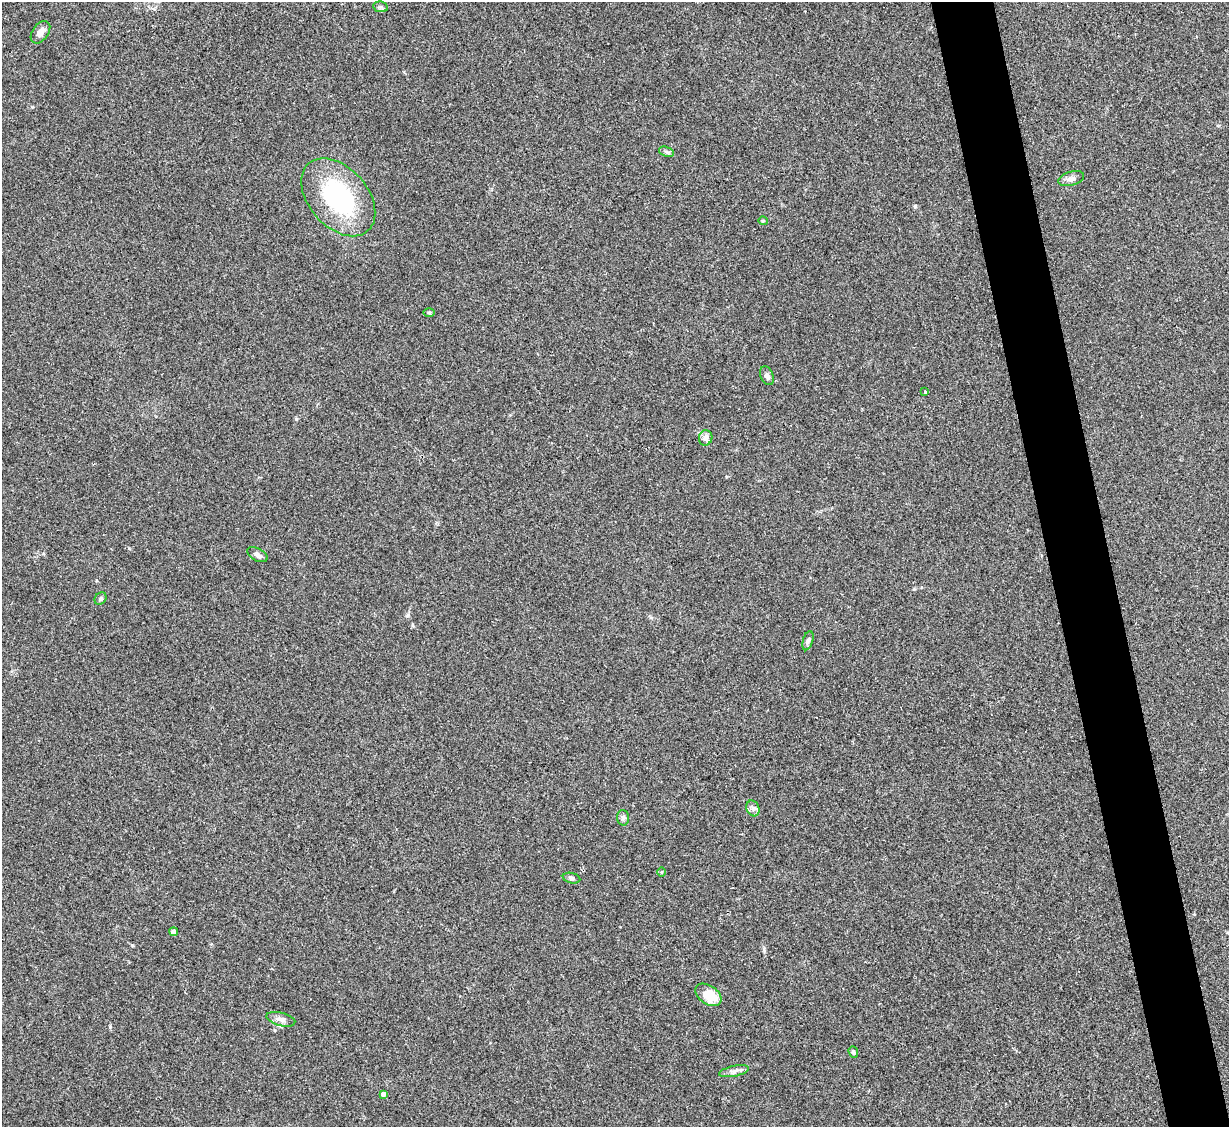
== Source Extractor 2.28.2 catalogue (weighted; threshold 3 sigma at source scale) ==
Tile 6 of 4 x 4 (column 2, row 2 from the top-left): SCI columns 1228-2454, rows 2502-3626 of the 4909 x 4890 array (HDU 1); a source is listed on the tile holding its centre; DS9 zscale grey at full resolution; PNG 1231 x 1129 px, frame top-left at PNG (2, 2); each listed source drawn as its Kron ellipse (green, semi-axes under 4 px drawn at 4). Shown black and unused: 5% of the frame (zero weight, under 2 of 3 exposures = <1% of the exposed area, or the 3 px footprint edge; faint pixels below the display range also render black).
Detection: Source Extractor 2.28.2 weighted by HDU 2 'WHT'; one run over the whole footprint, this tile lists its part. Background 0.0906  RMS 0.0097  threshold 0.0434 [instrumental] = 3 sigma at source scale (4.5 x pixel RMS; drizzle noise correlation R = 1.50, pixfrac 1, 0.05/0.05 arcsec/px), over >= 5 px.
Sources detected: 23; all 23 listed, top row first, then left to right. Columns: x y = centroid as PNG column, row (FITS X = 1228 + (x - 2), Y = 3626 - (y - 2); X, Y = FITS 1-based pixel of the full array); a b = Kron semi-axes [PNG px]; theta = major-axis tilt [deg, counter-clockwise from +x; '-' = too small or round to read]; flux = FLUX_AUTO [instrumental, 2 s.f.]
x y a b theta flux
381 7 7 5 -11 2
40 32 12 8 54 6.2
666 152 8 4 -20 1.7
1071 179 13 7 16 4.2
338 197 45 29 -49 110
763 221 4 4 - 0.98
429 312 6 4 -1 1.2
767 376 10 6 -67 3.5
925 392 3 3 - 1.9
706 438 7 6 - 4.1
257 555 11 6 -30 3.5
101 598 6 5 - 2.5
808 641 10 5 74 2.4
753 808 8 6 -68 2.9
623 818 7 6 - 2.3
661 872 5 3 - 0.77
571 878 9 5 -13 2.5
174 932 4 4 - 5.3
708 995 14 9 -33 21
281 1019 15 6 -15 5.2
853 1052 6 4 -69 1.8
734 1071 15 5 12 4.2
383 1094 4 4 - 3.4
Unlisted compact peaks at least as high as the median listed source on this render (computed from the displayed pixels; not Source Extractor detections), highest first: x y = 132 945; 915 206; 408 615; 110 1027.